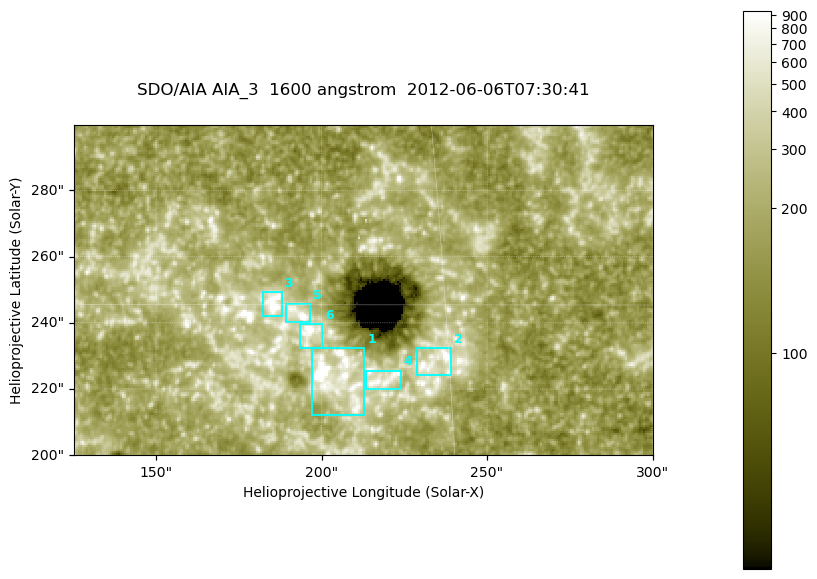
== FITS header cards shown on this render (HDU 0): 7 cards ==
TELESCOP= 'SDO/AIA '
INSTRUME= 'AIA_3   '
WAVELNTH=                 1600
WAVEUNIT= 'angstrom'
DATE-OBS= '2012-06-06T07:30:41.12'
CTYPE1  = 'HPLN-TAN'
CTYPE2  = 'HPLT-TAN'

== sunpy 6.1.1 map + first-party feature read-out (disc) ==
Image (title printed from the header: SDO/AIA AIA_3  1600 angstrom  2012-06-06T07:30:41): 287 x 164 px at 0.609 arcsec/px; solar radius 946 arcsec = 1552 px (partial field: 0.6% of the solar disc is inside the frame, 100% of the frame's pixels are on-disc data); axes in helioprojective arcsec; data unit not stated in the header (colour bar unlabelled)
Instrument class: DISC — disc imager (sunpy class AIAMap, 1600 A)
Bright regions (active regions / flare kernels): reference = the on-disc median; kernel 3 px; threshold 5 sigma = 339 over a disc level ~185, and >= 1.15x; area >= 47 px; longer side >= 3 px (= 1.8 arcsec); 6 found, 6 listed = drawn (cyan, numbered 1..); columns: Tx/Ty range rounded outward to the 2 arcsec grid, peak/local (2 s.f.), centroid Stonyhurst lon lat
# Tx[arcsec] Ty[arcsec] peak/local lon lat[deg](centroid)
1 196..214 212..232 9.9 +13 +14
2 228..240 224..232 6.6 +15 +14
3 182..188 242..250 6.8 +12 +15
4 212..224 220..226 4.3 +14 +14
5 188..198 240..246 9 +12 +15
6 192..200 232..240 6.5 +12 +14